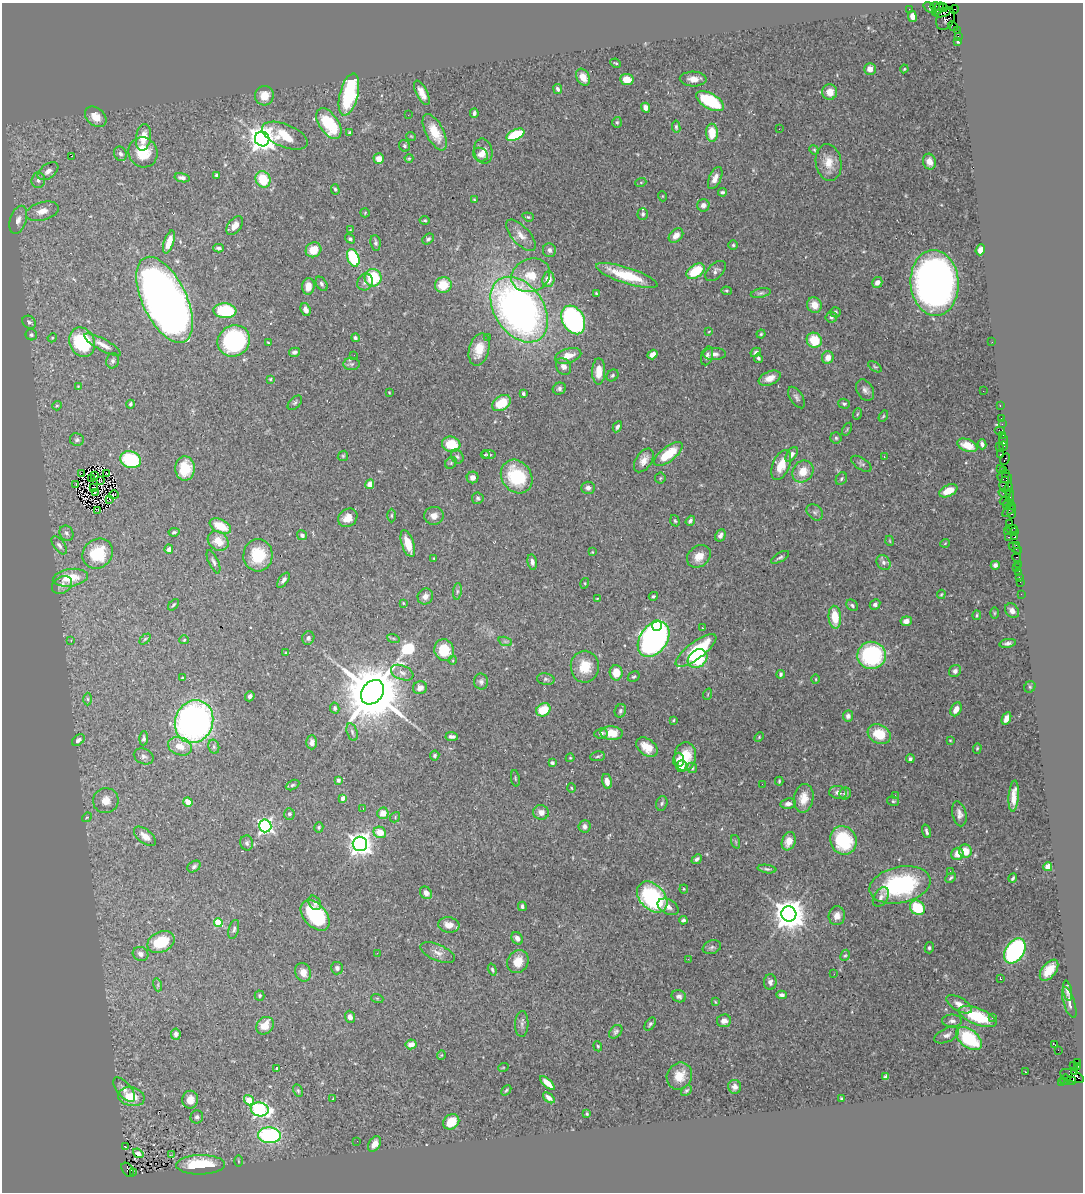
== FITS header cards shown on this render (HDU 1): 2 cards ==
NAXIS1  =                 1081
NAXIS2  =                 1190

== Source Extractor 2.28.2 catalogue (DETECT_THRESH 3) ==
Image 1081 x 1190 px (HDU 1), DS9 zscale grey, 1 PNG px = 1 image px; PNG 1085 x 1194 px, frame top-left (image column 1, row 1190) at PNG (2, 3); each listed source drawn as its Kron ellipse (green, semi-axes under 4 px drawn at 4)
Background 1.11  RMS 0.048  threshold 0.144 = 3 sigma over >= 5 px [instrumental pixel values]
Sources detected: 485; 1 with non-positive FLUX_AUTO (blend fragments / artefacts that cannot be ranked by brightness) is neither listed nor drawn; the other 484 listed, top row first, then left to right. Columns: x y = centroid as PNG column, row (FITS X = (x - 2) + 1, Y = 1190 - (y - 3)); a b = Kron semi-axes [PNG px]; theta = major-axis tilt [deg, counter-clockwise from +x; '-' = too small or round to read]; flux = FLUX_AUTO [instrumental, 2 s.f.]
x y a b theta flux
935 6 5 4 - 160
930 8 7 3 -40 210
943 8 4 2 - 48
909 9 2 2 - 18
938 9 7 3 57 220
954 9 4 2 - 19
943 13 8 4 17 530
912 16 5 4 - 22
945 19 12 8 62 630
953 26 5 2 - 68
957 30 4 2 - 67
958 36 2 2 - 20
958 41 4 3 - 4.8
616 63 5 2 - 3.4
870 69 6 6 - 22
904 69 4 3 - 2.8
583 77 9 6 -59 25
693 79 13 7 -2 25
627 80 7 5 -7 37
558 89 5 4 - 7.7
830 92 8 7 - 42
422 93 13 5 -63 27
349 95 21 9 76 310
264 96 10 9 - 43
710 101 15 7 -29 190
646 108 5 4 - 16
474 113 4 3 - 8.6
408 115 2 2 - 11
96 117 12 8 -41 39
617 122 5 4 - 5.2
329 123 17 9 -56 190
676 127 6 4 -84 5.6
779 129 3 2 - 2.8
435 132 20 9 -62 62
350 133 3 3 - 6.1
712 133 9 6 -88 68
515 135 9 5 25 160
285 136 24 11 -22 100
411 136 5 3 - 2.4
143 137 13 7 82 51
262 139 7 7 - 3600
405 146 6 5 - 6.3
814 150 5 4 - 3.7
483 151 13 9 -77 29
143 152 15 14 - 86
120 154 7 6 - 11
481 155 8 6 -29 19
71 156 3 2 - 28
409 158 4 4 - 3.5
379 159 5 5 - 23
828 162 18 12 -82 49
929 162 8 6 -74 28
48 171 12 7 37 17
216 175 4 3 - 6
182 178 7 4 -12 13
715 178 12 6 66 22
263 179 8 7 - 110
38 180 8 7 - 12
641 182 5 3 - 3.4
335 189 5 4 - 4.7
723 192 4 3 - 6.3
662 196 5 3 - 2.6
474 200 4 3 - 3.4
703 205 6 6 - 13
42 211 17 9 14 36
365 213 5 4 - 3.2
643 214 6 5 - 7
528 217 6 4 -20 4.3
18 220 14 8 71 22
425 220 5 4 - 4.8
235 226 11 6 53 25
350 230 4 3 - 2.3
521 235 19 8 -47 29
676 236 8 6 43 25
350 239 5 4 - 6.4
428 239 6 4 42 6.6
169 242 12 5 72 43
375 243 8 5 -84 8.3
733 245 5 4 - 4.9
218 248 5 3 - 6.8
313 250 8 7 - 58
549 250 7 6 - 10
980 250 5 4 - 21
353 258 9 5 -68 210
696 271 10 6 35 110
716 271 12 7 44 11
531 275 20 16 22 79
627 275 32 8 -18 140
373 278 9 8 - 140
548 279 8 6 85 35
365 282 9 7 62 14
877 282 6 5 - 17
935 283 33 24 -86 2200
322 284 8 5 -57 8
443 285 8 7 - 79
308 286 8 6 85 29
726 291 5 4 - 4.4
596 293 4 2 - 2.8
761 293 10 4 13 7.5
165 300 46 22 -64 3200
814 305 8 7 - 37
306 310 6 4 -69 19
519 310 36 24 -55 1800
225 311 11 7 -4 180
835 312 5 5 - 5.4
831 317 6 5 - 6.2
573 320 15 11 -61 650
29 322 7 6 - 9.1
709 331 4 2 - 1.9
761 334 4 4 - 4.2
31 335 6 5 - 7.6
52 338 5 3 - 3.3
355 338 4 4 - 6.2
488 338 3 2 - 3.5
814 340 8 7 - 89
234 341 17 15 30 420
82 342 15 12 -64 210
992 342 2 2 - 12
268 343 4 3 - 3.7
103 345 20 5 -29 25
479 349 17 10 75 61
294 352 5 4 - 9.7
756 352 5 4 - 7.5
714 354 11 6 0 15
354 355 2 2 - 1.5
653 355 5 4 - 21
568 356 13 7 16 40
707 356 9 5 74 11
828 357 6 6 - 29
758 358 4 4 - 5
113 361 7 6 - 9
352 364 8 6 1 8.3
563 366 9 7 -56 19
875 367 8 4 -33 4.5
599 371 13 6 89 44
612 375 6 5 - 6.2
770 378 11 6 23 28
270 379 4 4 - 3.1
78 387 4 4 - 3.1
559 389 7 5 25 8.5
865 390 11 8 -59 14
983 391 2 2 - 1.7
389 392 3 2 - 2.2
523 394 4 3 - 6.1
796 397 12 6 -56 11
295 403 8 5 44 6.8
501 403 10 7 34 89
130 404 4 4 - 7.1
844 404 6 5 - 5.8
1000 405 3 2 - 49
57 406 5 4 - 4
857 414 6 3 70 3.4
883 416 6 4 58 3.8
1001 418 2 2 - 40
1002 424 2 2 - 34
617 427 6 4 62 8.1
847 429 7 3 60 3.2
1000 430 5 2 - 190
1003 435 3 2 - 80
836 438 5 5 - 6
77 440 7 6 - 8.1
1004 440 6 3 90 130
451 444 9 7 -15 91
982 444 5 3 - 7.7
967 445 10 6 -21 37
1004 446 5 3 - 65
999 447 3 2 - 65
668 454 17 7 37 110
792 454 8 5 56 14
1000 454 3 3 - 140
485 455 4 3 - 4
489 455 7 4 -8 5.1
343 456 5 4 - 4.6
457 456 7 6 - 7.6
884 456 3 2 - 12
1005 459 6 3 61 83
131 460 10 8 -19 200
644 460 13 8 57 27
451 463 6 5 - 5.2
861 464 11 5 -34 9.1
781 465 16 8 67 53
185 468 12 9 88 76
1000 468 2 2 - 24
1003 470 3 2 - 45
803 471 11 10 - 51
81 473 4 3 - 13
1006 473 4 2 - 64
106 474 3 3 - 1.3
95 476 3 2 - 4.2
473 477 6 5 - 15
517 477 18 14 -54 190
1005 477 7 5 -13 400
92 478 4 2 - 1.5
660 478 5 5 - 4.1
841 479 7 5 58 6.2
100 481 3 2 - 2.4
76 484 3 2 - 2.7
370 484 5 4 - 31
1004 484 7 4 80 330
93 488 4 2 - 2.4
588 488 7 6 - 12
1008 488 6 3 75 230
948 491 9 5 26 42
95 492 4 2 - 4.5
1005 494 6 2 -18 110
114 495 5 2 - 1.6
1010 496 7 2 89 280
478 498 6 5 - 6.4
110 500 4 2 - 3.7
1004 501 5 3 - 180
1008 504 5 4 - 160
1011 506 4 3 - 52
98 510 3 2 - 6.1
1009 510 8 3 49 130
815 512 9 7 -44 9.8
1012 512 7 3 83 180
392 515 7 3 -90 4.4
434 516 10 9 - 23
348 518 10 8 38 32
675 521 6 4 -71 4.5
690 521 5 3 - 7.3
1010 523 2 2 - 58
220 526 11 6 -24 67
1011 528 6 2 0 120
1007 531 4 2 - 99
1014 531 3 3 - 70
174 532 5 3 - 5.4
67 533 8 6 -58 11
302 535 5 4 - 8.4
720 535 6 5 - 14
1008 537 3 2 - 160
1015 537 3 3 - 100
218 541 11 9 -37 52
890 541 5 3 - 2.9
945 543 5 3 - 2.4
408 544 14 6 -72 63
59 545 10 5 -52 11
1016 545 3 3 - 85
1015 548 7 4 -35 130
169 549 5 4 - 18
592 552 3 3 - 2.2
1017 552 2 2 - 51
98 554 16 14 44 130
258 555 16 14 85 110
699 556 13 10 39 37
780 557 10 4 29 7.6
434 558 3 2 - 2.4
1017 558 5 3 - 110
214 562 12 5 -66 9.9
532 562 8 4 -79 14
884 562 8 6 -47 12
1018 564 2 2 - 13
995 565 4 4 - 11
1016 568 3 2 - 32
1019 572 4 3 - 84
1019 577 2 2 - 17
70 578 17 8 8 70
283 580 9 4 55 11
1020 582 2 2 - 34
585 583 5 3 - 3
62 585 11 8 30 17
457 591 8 4 82 7.9
941 594 5 3 - 3.7
1021 594 2 2 - 15
425 596 8 7 - 18
653 596 4 4 - 5.8
597 599 4 3 - 2.4
403 603 3 2 - 2.3
875 604 6 5 - 8.1
173 605 7 3 48 4.6
852 605 6 5 - 6.4
1012 611 8 6 -45 18
994 613 6 4 89 3.4
977 615 5 3 - 4.3
835 617 11 6 -85 75
906 621 5 4 - 18
657 626 5 5 - 69
702 628 3 3 - 3.6
308 638 7 6 - 10
393 638 6 4 -19 5.4
145 639 6 4 44 4.3
654 639 20 13 54 1200
184 640 4 4 - 3.4
71 641 3 2 - 3.3
505 641 7 4 -19 6.1
1008 643 8 4 9 9.6
444 650 11 9 -68 93
696 650 24 8 37 180
286 653 4 2 - 2.1
872 655 14 13 - 320
697 659 10 8 38 180
453 660 4 3 - 2.8
585 667 16 14 87 72
955 671 6 5 - 11
402 673 12 7 -22 16
616 673 8 6 -89 52
781 674 4 3 - 7.3
634 677 6 5 - 5.3
182 678 3 2 - 3.1
546 679 9 5 -10 8.6
816 679 5 3 - 2.9
481 682 8 7 - 9.9
1030 687 6 5 - 5.3
420 688 7 6 - 16
372 692 13 10 51 32000
708 694 6 3 71 2.8
250 696 5 4 - 9.5
88 699 6 4 -88 5.4
335 708 5 4 - 6.4
956 709 7 5 63 33
543 710 7 6 - 78
620 711 7 5 66 8.2
848 716 5 5 - 15
1006 718 7 4 66 27
673 720 3 3 - 3.7
194 722 22 19 70 1300
352 732 9 5 -75 9
601 733 7 5 8 10
612 733 11 7 -5 42
879 734 12 9 -29 93
452 736 6 3 -4 9.5
759 737 5 3 - 3.3
144 738 7 4 87 7.5
78 740 7 4 37 12
950 740 3 3 - 2.6
312 742 7 5 90 13
180 746 12 9 -18 43
214 747 7 5 -77 6.9
647 747 12 8 -37 46
977 748 5 4 - 3.6
144 756 10 7 -25 11
435 756 5 4 - 5.9
598 756 7 4 8 5.9
685 756 14 10 83 73
570 758 4 4 - 3
910 759 4 4 - 7.3
678 760 7 5 88 18
552 763 4 3 - 5.6
681 766 6 5 - 32
692 768 5 5 - 4.9
515 778 8 3 -81 4
338 780 4 3 - 9.8
607 781 7 5 -78 23
779 781 4 3 - 3.9
762 784 2 2 - 3.5
292 785 7 4 26 5.9
571 788 4 3 - 2.8
838 792 9 6 -9 14
845 794 6 5 - 9.4
895 795 3 2 - 5.7
1014 796 16 5 86 34
343 798 4 3 - 24
804 798 14 9 80 41
106 801 13 12 - 42
893 801 6 4 -12 5
188 802 5 4 - 40
662 803 7 5 74 6.5
788 804 8 5 7 13
363 808 3 2 - 3.1
541 812 7 7 - 23
383 813 5 5 - 40
289 814 6 5 - 9.4
959 814 12 7 -78 17
87 817 5 4 - 3.9
395 817 5 4 - 3.8
265 826 6 6 - 790
585 826 6 6 - 11
319 827 5 4 - 5
926 831 7 3 -73 8.6
380 832 6 5 - 47
145 836 13 6 -38 24
843 840 14 13 - 200
789 841 9 6 72 32
736 842 7 4 -71 4.9
247 843 7 6 - 8.5
360 844 7 7 - 2500
965 851 7 6 - 46
957 854 6 6 - 37
697 859 6 4 43 9.3
194 866 7 5 34 7.4
1048 867 4 4 - 66
767 869 9 4 -8 6.7
950 871 3 3 - 3.5
951 878 6 3 44 4.8
1013 878 5 3 - 4.9
900 885 31 18 11 380
684 889 4 4 - 3.7
426 893 7 5 -48 14
652 897 18 12 -47 360
881 897 10 7 59 12
315 903 8 5 -56 11
522 906 4 3 - 7.2
668 907 11 7 -28 15
917 908 8 6 -42 120
789 914 7 7 - 5800
315 915 17 11 -48 240
837 916 9 8 - 21
683 920 4 3 - 5.9
218 923 4 4 - 140
449 925 10 7 -8 27
234 929 10 5 76 8.6
517 938 7 5 -53 12
161 942 14 10 25 120
712 947 9 6 21 8.6
929 948 5 4 - 5.6
1015 951 14 9 56 520
377 953 3 2 - 4.5
438 953 18 8 -23 23
141 954 8 7 - 14
845 955 6 4 64 4.8
688 959 3 2 - 5.6
518 962 12 10 59 49
337 968 6 6 - 9.6
492 970 6 3 -72 4.5
1049 970 12 7 52 48
303 972 9 7 -68 33
834 974 2 2 - 2.2
1000 979 3 2 - 2.6
770 982 8 6 89 10
158 985 6 4 -73 5.3
1067 991 10 4 -80 10
260 995 5 5 - 5.4
781 995 5 4 - 9.9
679 996 7 6 - 11
377 998 6 4 -19 3.9
715 1002 4 3 - 2.9
1069 1003 16 5 -73 17
959 1004 14 6 -30 24
350 1017 6 5 - 13
978 1017 20 8 -21 130
993 1017 3 2 - 5.8
724 1021 7 6 - 16
952 1021 10 6 -1 12
522 1024 13 6 88 13
650 1024 7 4 54 6.5
265 1026 9 8 - 52
616 1032 8 5 46 8.4
176 1034 5 4 - 13
947 1035 13 7 24 15
969 1038 15 9 -38 190
411 1044 5 5 - 30
1055 1045 3 2 - 11
598 1046 5 4 - 3.8
1058 1050 2 2 - 250
441 1055 5 4 - 3.2
1077 1062 3 3 - 310
1073 1066 3 2 - 34
1078 1066 4 3 - 29
277 1068 3 3 - 3.9
503 1068 5 3 - 2.7
1025 1072 3 2 - 2.3
1075 1072 3 3 - 400
679 1076 14 12 59 49
1072 1076 12 6 -20 800
886 1077 4 4 - 7.9
1065 1080 5 5 - 160
1071 1080 5 3 - 210
1061 1082 3 2 - 43
547 1083 9 4 -42 34
735 1087 7 6 - 13
124 1090 15 7 -50 18
506 1090 6 3 46 4.3
686 1090 6 4 43 5.1
298 1091 6 4 -63 5.3
131 1097 13 9 -12 84
549 1098 7 4 -41 19
333 1099 3 2 - 3.2
841 1099 3 3 - 3.5
190 1100 9 8 - 31
249 1100 5 4 - 75
260 1109 9 7 -12 590
587 1114 4 3 - 3.6
197 1117 7 6 - 9.2
451 1122 8 7 - 67
269 1135 11 8 -3 480
357 1141 2 2 - 3.8
375 1144 8 5 59 23
126 1147 3 2 - 2.9
138 1153 6 4 -37 8.4
172 1155 4 2 - 1.7
238 1161 5 3 - 3.3
201 1165 24 9 1 220
128 1170 8 5 -53 360
133 1172 3 2 - 220
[1 non-positive-flux detection neither listed nor drawn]